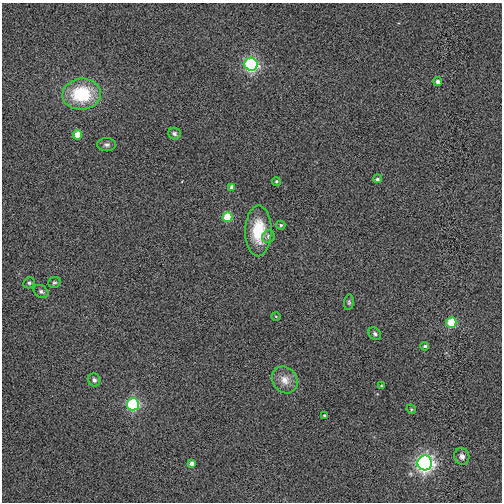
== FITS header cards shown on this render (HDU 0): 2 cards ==
NAXIS1  =                  500
NAXIS2  =                  500

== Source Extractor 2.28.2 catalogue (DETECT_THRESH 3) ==
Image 500 x 500 px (HDU 0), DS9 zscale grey, 1 PNG px = 1 image px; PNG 504 x 504 px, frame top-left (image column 1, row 500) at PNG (2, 3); each listed source drawn as its Kron ellipse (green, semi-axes under 4 px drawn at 4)
Background 0.0088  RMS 0.11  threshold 0.332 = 3 sigma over >= 5 px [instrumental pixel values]
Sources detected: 30; all 30 listed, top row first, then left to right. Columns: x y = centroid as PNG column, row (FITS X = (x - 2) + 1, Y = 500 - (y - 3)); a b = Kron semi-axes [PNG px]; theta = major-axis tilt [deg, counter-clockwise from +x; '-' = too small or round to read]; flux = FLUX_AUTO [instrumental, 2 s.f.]
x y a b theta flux
251 64 6 6 - 990
438 82 4 4 - 35
82 94 19 15 6 470
174 133 6 6 - 21
77 135 4 4 - 110
107 145 9 6 0 24
377 179 4 4 - 15
276 181 4 4 - 11
232 187 4 4 - 36
227 217 5 5 - 200
281 225 4 4 - 13
258 231 25 13 90 260
268 236 6 6 - 26
29 283 6 5 - 15
54 283 6 5 - 14
41 291 8 6 -33 21
349 302 7 5 82 13
276 316 5 3 - 6.5
451 322 5 5 - 240
375 334 7 5 -47 19
425 346 4 4 - 17
94 380 6 6 - 21
285 380 14 12 -52 81
381 386 4 3 - 6.2
133 404 6 6 - 770
411 409 5 4 - 8.3
324 415 3 2 - 8.6
462 456 8 7 - 35
192 463 4 4 - 35
425 463 7 7 - 2200